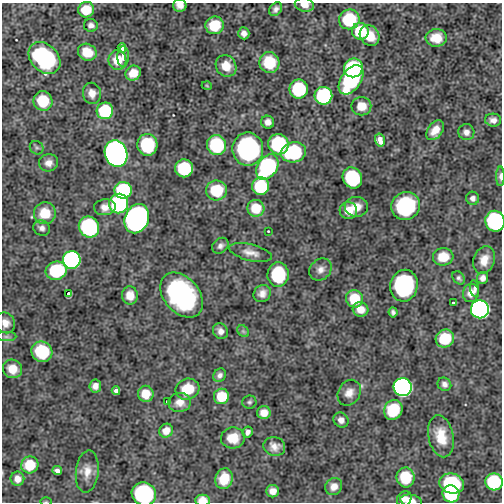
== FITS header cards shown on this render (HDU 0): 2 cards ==
NAXIS1  =                  500
NAXIS2  =                  500

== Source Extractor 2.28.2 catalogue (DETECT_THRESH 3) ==
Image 500 x 500 px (HDU 0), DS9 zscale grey, 1 PNG px = 1 image px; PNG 504 x 504 px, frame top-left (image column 1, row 500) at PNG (2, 3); each listed source drawn as its Kron ellipse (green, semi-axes under 4 px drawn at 4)
Background -0.185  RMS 1.7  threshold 5.2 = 3 sigma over >= 5 px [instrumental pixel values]
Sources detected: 126; all 126 listed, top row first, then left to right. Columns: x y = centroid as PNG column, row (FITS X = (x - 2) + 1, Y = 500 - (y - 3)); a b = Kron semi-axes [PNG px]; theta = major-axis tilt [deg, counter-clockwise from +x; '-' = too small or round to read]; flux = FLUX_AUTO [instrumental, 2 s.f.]
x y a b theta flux
180 5 7 6 - 740
304 5 10 6 -11 940
276 9 7 5 50 460
86 10 8 7 - 2700
349 19 10 10 - 6300
91 25 7 6 - 440
214 25 9 9 - 3700
360 31 8 8 - 5600
244 33 6 5 - 600
370 36 11 9 -54 2200
436 38 10 9 - 1700
122 48 5 4 - 1200
87 52 9 8 - 2000
123 56 10 5 88 790
44 58 18 13 -46 15000
117 60 10 9 - 2200
269 63 10 10 - 3600
226 66 11 10 - 1600
353 68 9 9 - 17000
133 73 8 7 - 1400
351 80 16 10 55 13000
207 86 5 3 - 110
299 89 9 9 - 8100
92 93 10 9 - 960
323 96 9 9 - 15000
43 101 10 9 - 3400
361 106 10 9 - 1500
105 111 8 8 - 8300
493 120 8 6 -4 600
268 122 6 6 - 640
435 130 11 7 53 1300
466 132 8 8 - 660
380 140 6 5 - 1700
278 144 10 10 - 11000
147 145 11 10 - 7200
216 145 10 9 - 8900
37 148 7 6 - 260
248 149 16 15 - 20000
293 152 13 10 13 9700
116 153 13 11 -73 99000
49 163 9 9 - 780
267 167 14 9 57 20000
184 168 9 9 - 8300
500 176 10 4 90 400
352 178 11 9 -61 11000
261 186 9 8 - 8600
123 190 8 8 - 14000
216 190 10 10 - 4100
473 198 6 6 - 450
119 204 10 9 - 18000
405 206 15 13 33 9600
105 207 11 8 7 900
356 207 11 10 - 1400
256 208 8 8 - 2900
348 210 9 8 - 1600
45 213 11 11 - 2900
137 219 15 11 67 56000
495 221 10 9 - 20000
89 227 11 9 -52 17000
42 228 8 7 - 500
268 231 3 2 - 87
220 246 9 7 40 480
250 253 22 8 -14 1100
443 257 10 9 - 2200
72 260 9 9 - 33000
484 260 14 10 70 1400
320 270 12 10 41 770
56 271 10 9 - 8000
278 274 12 10 85 6000
459 278 7 5 -49 320
483 278 6 5 - 530
404 286 16 13 78 15000
475 288 8 4 -84 350
262 293 9 8 - 800
471 293 9 8 - 1000
68 294 4 3 - 580
130 295 9 8 - 1200
182 295 25 17 -49 19000
354 299 9 8 - 3900
453 303 3 3 - 150
361 309 8 7 - 1300
480 309 9 9 - 56000
393 312 5 4 - 310
5 323 11 9 -58 940
220 331 8 7 - 640
243 331 7 5 -44 230
6 337 10 4 0 320
445 338 9 8 - 4000
42 352 11 10 - 5700
12 369 10 9 - 1600
220 375 7 6 - 430
444 384 7 6 - 470
95 386 6 6 - 730
403 387 9 9 - 56000
187 389 12 10 19 2900
116 391 4 4 - 590
349 393 13 11 59 1100
146 394 8 7 - 1900
221 396 8 7 - 3200
167 401 3 3 - 170
180 402 11 9 5 1000
249 402 7 6 - 260
393 410 10 9 - 5100
264 413 7 6 - 1100
341 420 8 7 - 630
166 431 7 6 - 1100
248 432 6 5 - 460
441 436 21 12 -78 2700
233 438 12 10 4 1900
274 446 11 9 -16 900
30 465 8 8 - 3700
57 470 4 4 - 920
87 471 21 11 83 1500
406 477 10 9 - 3400
17 479 7 7 - 870
224 479 10 8 73 2400
494 482 8 8 - 10000
452 483 12 10 -15 8600
334 486 9 8 - 840
273 491 6 6 - 840
144 494 12 11 - 16000
451 494 8 8 - 10000
404 499 8 7 - 560
202 500 7 5 0 1500
411 501 11 6 -11 1000
46 502 5 3 - 110
At the frame edge (FLAGS 8, measured only in part): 10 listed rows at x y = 180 5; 304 5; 500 176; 495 221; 5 323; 494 482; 144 494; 202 500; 411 501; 46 502